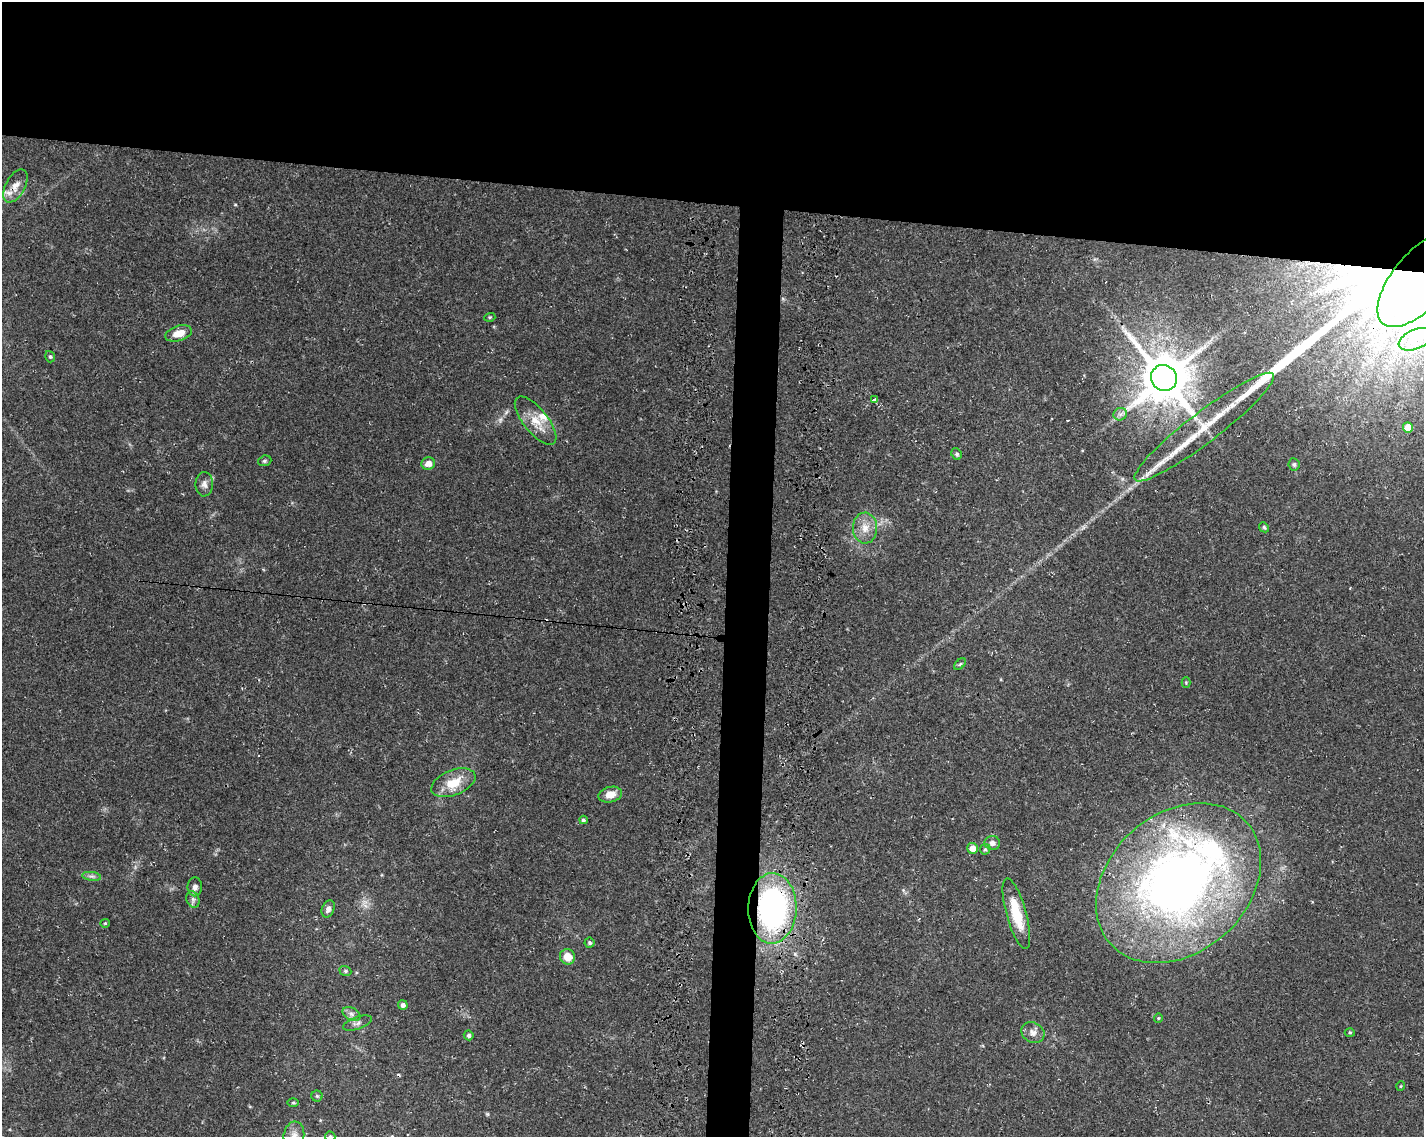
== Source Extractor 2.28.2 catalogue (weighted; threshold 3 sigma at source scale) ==
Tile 2 of 3 x 4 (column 2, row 1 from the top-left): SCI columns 1766-3187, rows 3407-4541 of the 4897 x 4553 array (HDU 1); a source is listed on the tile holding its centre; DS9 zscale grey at full resolution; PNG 1426 x 1139 px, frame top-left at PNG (2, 2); each listed source drawn as its Kron ellipse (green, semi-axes under 4 px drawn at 4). Shown black and unused: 20% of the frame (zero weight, under 3 of 4 exposures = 4% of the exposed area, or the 3 px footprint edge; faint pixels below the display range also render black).
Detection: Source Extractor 2.28.2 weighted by HDU 2 'WHT'; one run over the whole footprint, this tile lists its part. Background 0.0362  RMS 0.0051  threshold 0.0228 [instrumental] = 3 sigma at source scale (4.5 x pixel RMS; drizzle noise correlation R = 1.50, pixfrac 1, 0.0396/0.0396 arcsec/px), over >= 5 px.
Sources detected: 62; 4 inside a brighter object's white glare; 3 cosmic-ray / hot-pixel residue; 1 long thin detection or spike segment (spike, bleed or trail) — neither listed nor drawn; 4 inside a brighter listed object's ellipse — not listed separately; the other 50 listed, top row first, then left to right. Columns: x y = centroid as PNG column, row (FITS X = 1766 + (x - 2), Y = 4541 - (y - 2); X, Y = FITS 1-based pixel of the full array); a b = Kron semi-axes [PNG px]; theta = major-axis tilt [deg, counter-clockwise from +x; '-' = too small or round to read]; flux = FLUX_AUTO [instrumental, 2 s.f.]
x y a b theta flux
16 186 18 9 61 4.9
1422 278 60 27 49 790
490 317 5 3 - 0.52
179 333 14 7 17 6.1
1416 339 18 9 23 7.2
50 357 6 4 -72 0.79
1164 378 13 12 - 2800
874 400 4 3 - 1.3
1120 414 7 6 - 1.6
536 421 29 12 -51 9
1204 427 87 15 37 27
1408 427 5 5 - 6.7
957 454 6 5 - 0.99
265 461 7 5 20 0.81
428 464 7 6 - 3.7
1294 464 6 5 - 1.1
204 484 12 9 -89 2.7
1264 527 5 4 - 0.74
865 528 15 12 -87 6.1
960 664 7 4 44 0.75
1186 683 5 4 - 0.54
453 783 23 12 22 11
610 795 12 7 12 5
583 820 4 4 - 1
992 843 8 7 - 2
972 848 5 5 - 3.8
985 849 5 5 - 0.8
92 876 9 4 -8 1.4
1178 883 91 69 42 340
195 887 9 7 89 2
193 899 8 6 -70 1.7
772 908 35 24 89 110
328 909 9 6 66 2.3
1016 914 36 10 -74 17
105 923 5 4 - 0.54
590 943 5 5 - 0.9
567 957 8 7 - 6.6
345 971 6 5 - 0.8
403 1005 4 4 - 1.4
351 1014 9 6 -27 2
1158 1018 4 4 - 0.53
357 1023 15 6 19 2.1
1033 1033 12 10 -29 3
1350 1033 5 3 - 0.56
469 1035 5 4 - 1.2
1401 1086 5 3 - 0.41
317 1096 5 5 - 0.81
293 1103 6 4 0 0.62
294 1136 14 10 83 4.2
330 1136 5 5 - 0.67
Overlapping masked pixels (flux is a lower limit): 2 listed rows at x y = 1422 278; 772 908
Isophote crosses this tile's border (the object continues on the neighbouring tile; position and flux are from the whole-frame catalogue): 3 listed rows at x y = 1422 278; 294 1136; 330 1136